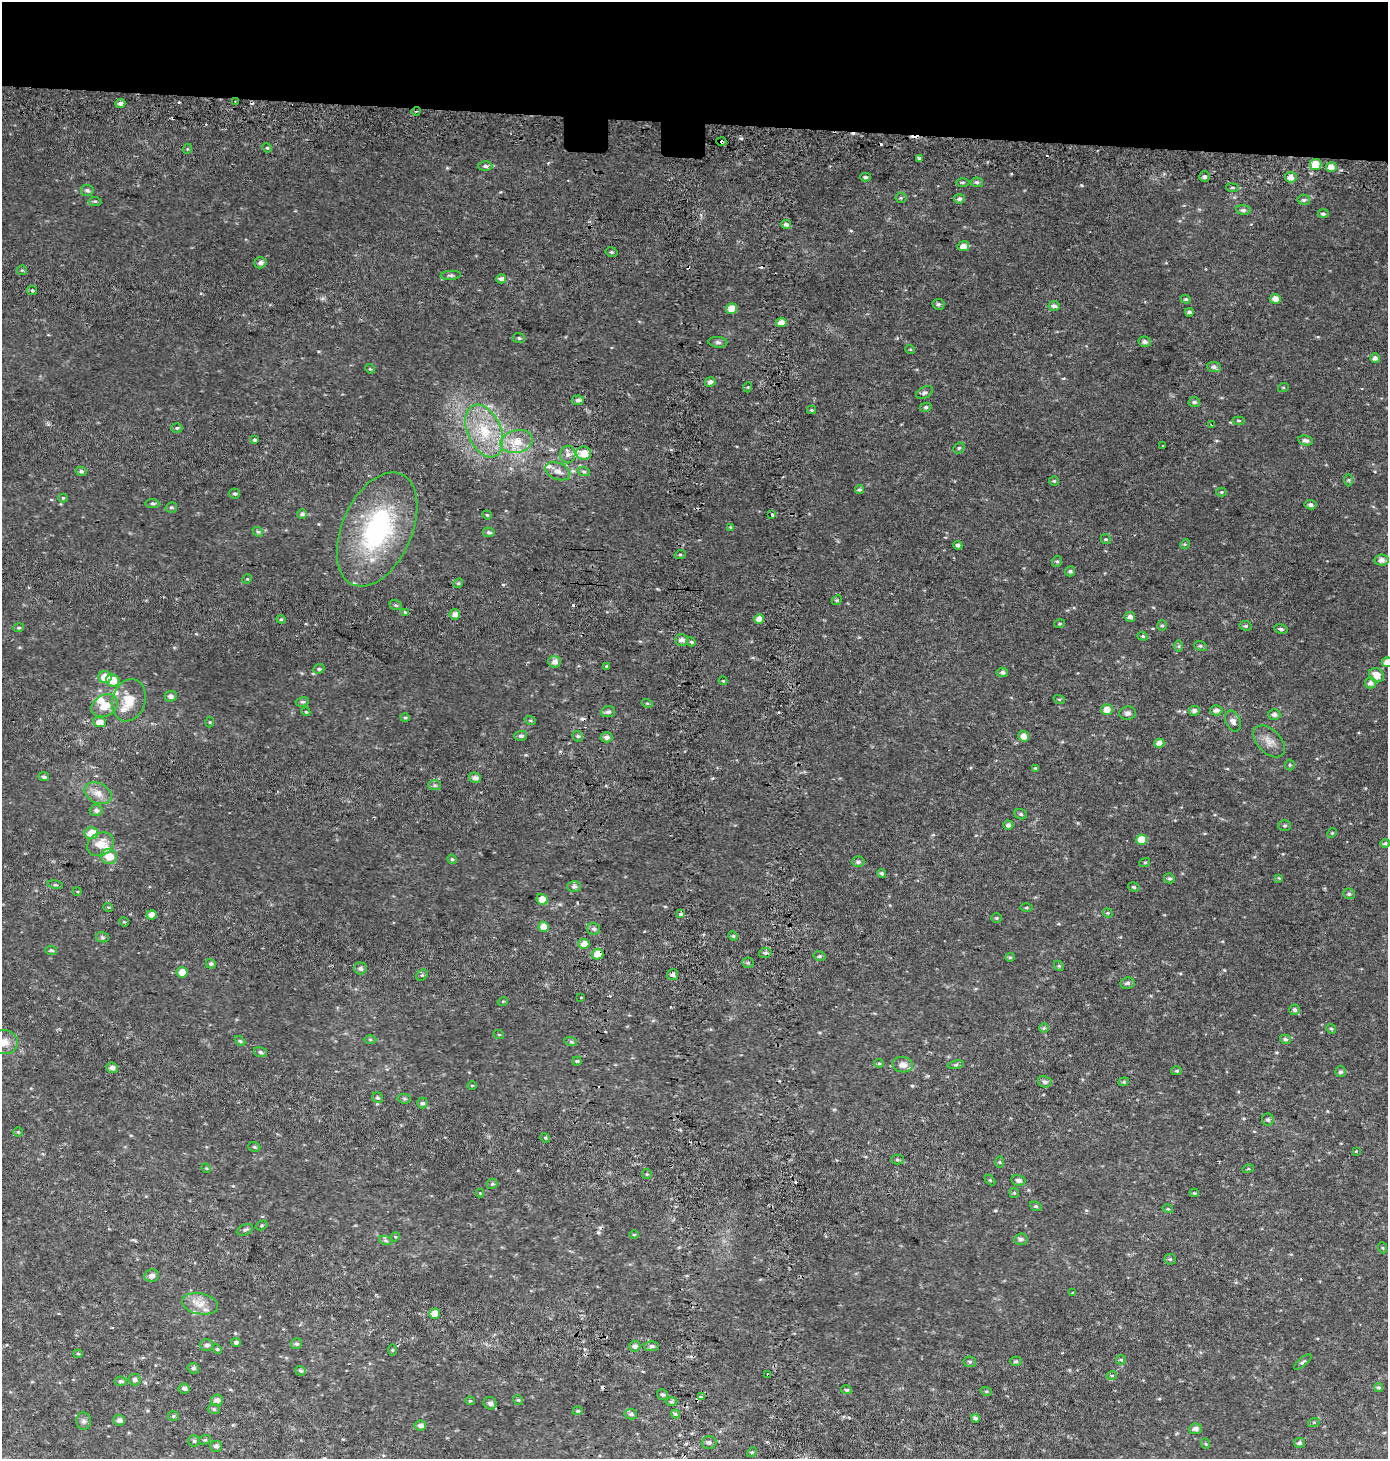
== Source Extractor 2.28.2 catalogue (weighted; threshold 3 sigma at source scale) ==
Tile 2 of 3 x 3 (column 2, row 1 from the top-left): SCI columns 1721-3106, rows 2977-4433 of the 4819 x 4478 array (HDU 1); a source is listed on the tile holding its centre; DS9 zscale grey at full resolution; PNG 1390 x 1461 px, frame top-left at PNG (2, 2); each listed source drawn as its Kron ellipse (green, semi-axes under 4 px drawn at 4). Shown black and unused: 9% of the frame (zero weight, under 2 of 3 exposures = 6% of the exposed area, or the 3 px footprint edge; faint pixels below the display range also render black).
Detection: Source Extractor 2.28.2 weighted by HDU 2 'WHT'; one run over the whole footprint, this tile lists its part. Background 0.0305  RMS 0.008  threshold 0.0359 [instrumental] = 3 sigma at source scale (4.5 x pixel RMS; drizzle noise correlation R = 1.50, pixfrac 1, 0.0396/0.0396 arcsec/px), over >= 5 px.
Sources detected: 323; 15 cosmic-ray / hot-pixel residue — neither listed nor drawn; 10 inside a brighter listed object's ellipse — not listed separately; the other 298 listed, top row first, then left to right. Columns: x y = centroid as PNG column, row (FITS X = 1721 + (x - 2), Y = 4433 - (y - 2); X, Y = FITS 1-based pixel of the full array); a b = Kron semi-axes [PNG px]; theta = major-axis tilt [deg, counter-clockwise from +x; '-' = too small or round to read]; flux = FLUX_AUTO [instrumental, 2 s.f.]
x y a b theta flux
235 102 2 2 - 0.77
120 103 5 4 - 2.6
416 111 4 3 - 0.88
721 142 5 4 - 10
267 148 5 4 - 0.89
187 149 5 3 - 0.71
919 158 4 3 - 0.96
1316 165 6 5 - 13
485 166 7 5 -1 1.8
1331 167 5 5 - 5.4
866 177 5 4 - 1.5
1205 177 5 5 - 2.1
1291 177 6 5 - 5.2
962 182 7 3 0 1.1
977 182 6 5 - 1.8
1232 188 6 3 -7 0.99
87 190 6 5 - 2
901 198 5 5 - 1.2
959 199 5 4 - 2
1304 200 6 5 - 1.9
95 201 6 4 -7 1.2
1243 210 7 4 -5 2
1323 214 5 4 - 1.6
786 224 5 4 - 3.6
963 246 6 5 - 5.7
611 252 6 4 -14 1.3
260 263 6 5 - 2.9
22 270 5 4 - 1
451 275 10 4 4 1.6
501 279 5 4 - 2.6
32 290 5 4 - 1
1186 299 5 4 - 1.1
1275 299 5 5 - 5.7
938 304 6 5 - 1.6
1054 306 5 5 - 2.6
732 309 5 5 - 9.3
1189 312 4 3 - 1.8
781 322 5 4 - 5.6
519 338 6 5 - 1.4
718 342 9 5 -5 1.9
1145 342 6 5 - 2.5
910 349 5 3 - 0.73
1375 358 5 5 - 3.3
1214 367 7 5 -6 2.2
370 369 5 4 - 0.9
710 382 5 5 - 2.7
748 387 5 3 - 0.63
1283 388 5 3 - 0.76
925 392 9 5 28 2
578 400 6 4 6 2.6
1194 402 5 5 - 1.9
926 407 5 4 - 1.4
812 410 4 4 - 0.88
1239 421 6 4 -6 1.1
1212 424 4 3 - 4.5
177 428 5 4 - 1.2
484 431 28 16 -66 32
254 440 4 3 - 0.95
1306 440 7 5 -10 2.6
517 442 16 11 13 15
1163 446 3 2 - 2.5
959 448 6 5 - 1.2
584 453 7 6 - 12
568 455 9 7 81 4
81 471 6 4 -12 1.6
558 471 13 8 -22 5.5
584 472 6 4 -19 1.4
1349 480 6 4 89 1.1
1054 481 5 5 - 1
859 489 4 4 - 1.3
1221 492 5 4 - 0.98
235 494 5 5 - 1.4
63 498 4 4 - 0.83
152 503 7 4 -6 1.3
1311 505 6 4 -9 2.3
171 507 6 5 - 1.3
302 514 5 4 - 2.6
772 514 4 3 - 3.7
487 515 5 4 - 0.88
730 527 3 3 - 0.71
377 529 60 35 66 110
258 532 6 4 -41 1.2
489 532 6 4 -12 1.5
1106 539 5 4 - 1
1185 544 5 4 - 1
958 545 4 3 - 2.4
680 555 5 3 - 0.84
1381 560 7 5 9 3.9
1057 561 6 5 - 1.2
1070 571 5 5 - 1.6
247 579 5 4 - 0.82
458 583 5 4 - 0.95
837 600 5 4 - 1
396 605 6 5 - 1.3
405 612 4 3 - 1.2
455 614 5 5 - 3.9
1130 617 5 5 - 3.3
281 619 4 4 - 0.88
759 619 5 5 - 6.2
1060 624 5 3 - 0.9
1162 626 5 4 - 1.1
1246 626 6 5 - 1.5
19 628 5 4 - 1
1281 629 7 4 -11 1.4
1143 636 5 4 - 1.1
682 640 6 5 - 3.5
691 642 4 4 - 1.1
1179 646 6 4 89 1.1
1200 646 6 5 - 1.3
554 662 6 6 - 4.2
1387 662 5 5 - 5.3
606 667 3 3 - 19
319 669 6 4 20 1.2
1002 672 6 4 -8 1.9
1377 675 8 6 -40 9
105 677 6 6 - 13
113 681 7 6 - 12
723 681 4 4 - 0.83
1371 683 5 5 - 3.7
171 696 6 5 - 2.9
1059 699 6 3 -18 0.9
129 700 21 16 71 16
302 702 7 4 8 1.6
647 703 5 3 - 0.87
105 706 14 10 29 11
1107 709 5 5 - 6.6
1216 710 6 5 - 3.1
1194 711 5 5 - 2.6
306 712 4 3 - 0.73
608 712 7 5 9 2.1
1128 713 8 6 6 2.9
1274 714 6 5 - 2.5
405 718 4 4 - 0.95
530 720 6 3 -19 0.93
1233 721 11 7 -66 4.1
99 722 6 5 - 5.6
210 722 5 3 - 0.72
521 736 6 5 - 1.8
578 736 5 4 - 1.4
1024 736 5 5 - 4.9
606 737 6 5 - 2.8
1269 741 19 11 -45 7.9
1159 743 5 4 - 6
1290 765 5 5 - 1.1
1035 768 4 3 - 0.74
44 777 5 4 - 1.8
475 778 6 5 - 3.6
435 785 6 5 - 1.5
98 793 14 10 -25 7.2
96 810 6 5 - 2.3
1021 814 6 5 - 1.3
1008 825 5 4 - 2.1
1285 825 6 5 - 1.3
91 833 6 6 - 14
1332 833 5 4 - 0.76
1142 840 5 5 - 13
1385 843 5 4 - 1.6
100 844 14 11 29 12
109 856 8 7 - 10
452 859 5 4 - 0.99
858 862 6 5 - 1.9
1145 862 5 3 - 0.77
882 873 5 4 - 1.5
1169 878 5 4 - 1.5
1279 878 4 4 - 0.73
55 885 7 3 -13 0.87
574 886 7 5 0 2.2
1134 887 6 4 -16 1.2
77 891 4 3 - 0.71
1349 894 6 5 - 1.6
542 899 6 5 - 9.1
108 907 5 3 - 0.68
1026 908 6 3 1 0.98
1108 913 5 4 - 0.84
681 914 3 3 - 6.2
151 915 5 4 - 5
997 918 5 4 - 0.93
124 922 5 4 - 0.86
544 927 5 5 - 8.1
594 929 6 5 - 2
733 936 5 4 - 1
102 937 7 5 -13 1.4
584 944 5 5 - 7
51 950 6 4 -8 1.6
765 953 6 5 - 2
597 954 6 5 - 12
819 956 6 4 -12 1.4
1010 957 5 4 - 0.94
748 963 6 5 - 1.4
211 964 5 4 - 1.5
1059 966 6 4 -44 1
360 968 6 6 - 2.7
182 972 5 5 - 8.8
422 975 6 5 - 1.2
673 975 5 5 - 2.2
1127 983 7 5 9 2.3
581 997 3 3 - 3
503 1001 5 3 - 0.72
1295 1010 5 5 - 2.1
1044 1028 5 5 - 1.2
1331 1029 5 4 - 1.1
499 1035 5 3 - 0.73
370 1039 6 4 -1 1
1285 1039 5 4 - 1.5
240 1041 6 4 -44 1.1
4 1042 14 12 -4 9.2
571 1042 6 4 -18 1.3
260 1052 7 5 -17 1.6
577 1061 4 4 - 1
879 1063 5 4 - 0.95
902 1065 10 7 -10 5.1
956 1065 8 4 9 1.3
112 1068 6 5 - 3.1
1177 1071 5 4 - 1
1341 1072 5 5 - 1.8
1045 1082 7 5 -13 2.7
1124 1082 5 4 - 1
472 1086 5 3 - 0.62
378 1098 6 5 - 1.5
404 1099 6 5 - 1.2
422 1103 5 5 - 2.1
1268 1119 6 6 - 1.6
18 1132 4 4 - 0.8
545 1138 5 4 - 0.81
254 1147 6 4 -20 1.1
1356 1151 3 3 - 0.63
897 1159 6 5 - 1.3
1000 1162 6 4 -89 0.95
206 1168 5 4 - 0.77
1248 1169 6 3 17 0.76
647 1174 5 4 - 0.9
990 1180 6 4 -45 0.93
1018 1180 7 5 -17 2.8
492 1184 5 5 - 1.2
480 1193 4 4 - 0.68
1014 1193 5 5 - 0.99
1194 1193 4 3 - 0.9
1036 1206 6 4 -21 1.2
1168 1209 5 3 - 0.8
262 1225 6 4 32 1.2
245 1230 8 5 22 1.8
634 1235 5 3 - 0.78
395 1237 5 4 - 0.71
1021 1239 7 5 5 2.1
386 1241 7 4 -19 1.4
1383 1248 5 3 - 0.74
1170 1259 5 5 - 1.3
152 1275 7 6 - 3.5
1073 1293 4 3 - 0.66
200 1304 18 10 -11 9.5
435 1314 5 5 - 9.9
236 1342 5 4 - 2.1
296 1344 5 5 - 1.5
206 1345 7 6 - 2.4
635 1346 6 5 - 2.9
652 1346 7 5 1 1.9
217 1349 5 4 - 0.98
392 1350 6 4 -90 0.92
78 1354 4 4 - 0.95
1121 1360 5 4 - 1.1
1016 1361 6 4 1 1.5
970 1362 6 5 - 1.5
1303 1362 10 4 41 1.5
193 1368 6 5 - 1.8
300 1371 5 4 - 1.2
768 1375 3 3 - 1.6
1112 1375 5 3 - 0.79
134 1380 6 5 - 2.3
121 1381 6 4 -6 1.9
1378 1387 4 4 - 1.3
184 1389 5 5 - 2.2
847 1390 5 4 - 1.3
986 1391 6 4 -18 1.2
662 1394 6 5 - 1.5
701 1397 4 3 - 5.5
217 1400 6 5 - 3.7
518 1400 5 4 - 1.2
470 1401 4 4 - 0.85
671 1402 6 4 0 1.3
490 1403 6 6 - 3
214 1409 6 5 - 1.4
578 1411 5 4 - 1.2
631 1414 6 5 - 1.9
675 1414 4 4 - 0.93
173 1416 5 5 - 1.3
975 1418 4 3 - 2.3
119 1420 6 5 - 3.2
84 1421 8 7 - 2.6
1314 1422 6 4 17 0.88
420 1426 5 5 - 3.5
1195 1429 6 5 - 2.9
205 1440 6 4 18 1.3
194 1441 6 5 - 1.5
709 1442 7 6 - 2.1
1299 1443 5 5 - 1.8
1206 1444 5 3 - 0.83
216 1446 6 5 - 2.4
752 1452 5 4 - 1
Overlapping masked pixels (flux is a lower limit): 5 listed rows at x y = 721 142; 1212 424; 584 944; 597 954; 768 1375
Isophote crosses this tile's border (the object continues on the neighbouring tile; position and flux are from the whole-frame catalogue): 2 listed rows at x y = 1387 662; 4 1042